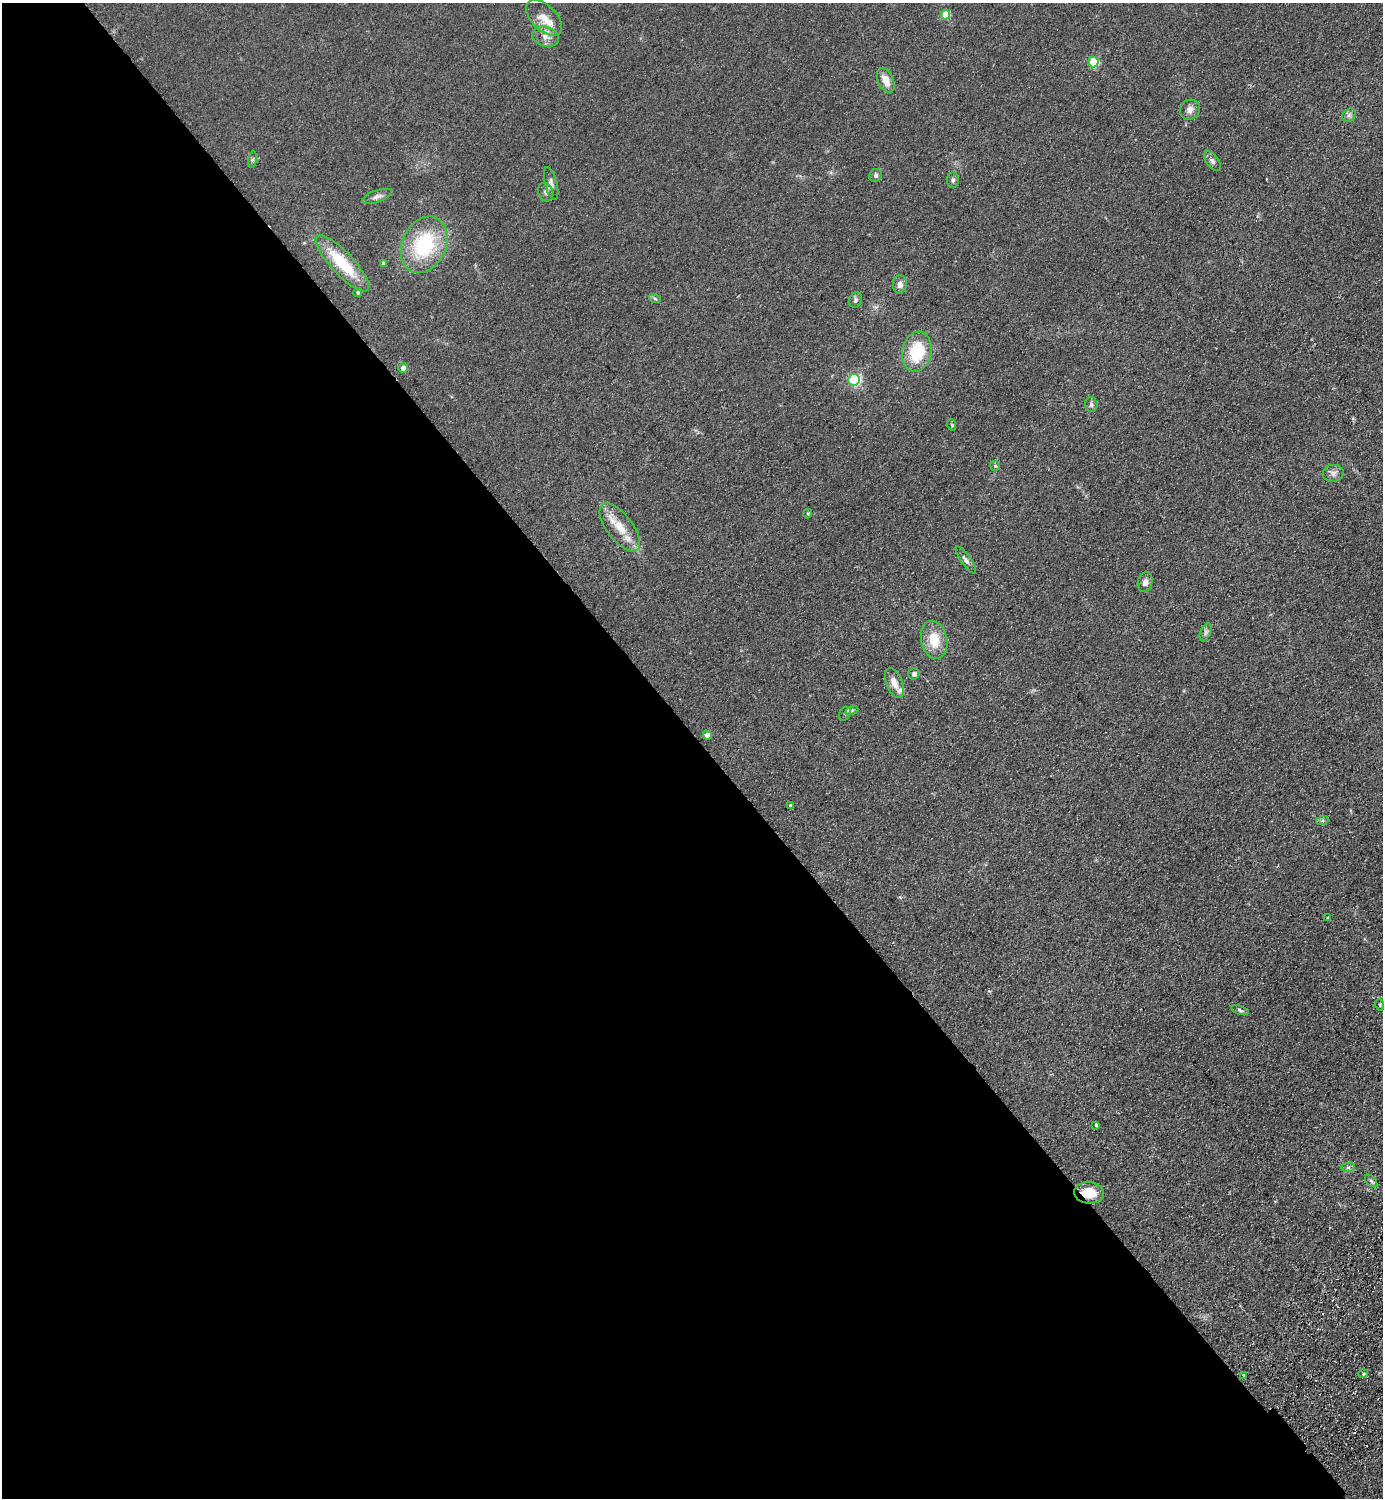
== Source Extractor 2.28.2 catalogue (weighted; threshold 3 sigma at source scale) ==
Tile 9 of 4 x 4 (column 1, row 3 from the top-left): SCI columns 343-1723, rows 1541-3036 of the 6066 x 6071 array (HDU 1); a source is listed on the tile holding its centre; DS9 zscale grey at full resolution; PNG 1385 x 1500 px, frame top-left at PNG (2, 3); each listed source drawn as its Kron ellipse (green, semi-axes under 4 px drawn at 4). Shown black and unused: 51% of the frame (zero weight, under 2 of 3 exposures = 3% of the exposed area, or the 3 px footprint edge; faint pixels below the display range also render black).
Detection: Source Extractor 2.28.2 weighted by HDU 2 'WHT'; one run over the whole footprint, this tile lists its part. Background 0.0686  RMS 0.0096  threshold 0.043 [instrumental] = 3 sigma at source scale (4.5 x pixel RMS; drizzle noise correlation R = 1.50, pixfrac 1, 0.05/0.05 arcsec/px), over >= 5 px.
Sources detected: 52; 2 inside a brighter listed object's ellipse — not listed separately; the other 50 listed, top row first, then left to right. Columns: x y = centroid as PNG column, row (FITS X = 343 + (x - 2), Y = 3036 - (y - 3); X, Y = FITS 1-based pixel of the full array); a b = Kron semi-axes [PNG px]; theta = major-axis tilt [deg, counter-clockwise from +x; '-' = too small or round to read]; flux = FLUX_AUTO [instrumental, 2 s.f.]
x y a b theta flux
945 15 5 4 - 20
544 18 22 12 -45 13
546 37 14 9 -18 7.2
1093 62 5 5 - 46
886 80 13 7 -65 10
1190 110 10 9 - 5.4
1349 115 7 6 - 2.6
253 160 8 4 81 1.6
1212 161 11 6 -54 3.2
876 175 7 6 - 2
953 180 8 6 89 2.3
551 183 17 6 -75 4.1
546 192 9 7 -72 3.5
377 196 15 6 19 4.1
424 245 29 22 65 71
342 263 37 11 -47 44
383 263 4 4 - 1.9
900 284 9 7 84 5.5
358 292 4 4 - 1.6
655 299 6 4 -20 1.2
855 300 8 6 66 2.3
917 352 20 14 79 40
403 368 5 5 - 6.8
854 380 6 5 - 130
1091 405 7 6 - 2.4
952 425 6 3 -72 0.95
995 466 5 4 - 1.1
1333 473 10 8 8 4.4
808 514 5 4 - 1.1
620 527 28 13 -52 20
966 560 16 5 -55 3.4
1145 582 10 7 75 4.8
1206 632 9 5 67 2.7
934 640 19 13 -79 21
914 674 5 5 - 2.6
894 683 15 8 -67 8.5
852 710 7 4 19 1.7
845 714 7 5 55 2
707 735 4 4 - 7.3
790 805 3 3 - 3.5
1322 821 6 4 19 1.4
1327 918 3 3 - 0.88
1380 1005 6 3 -72 1.1
1240 1010 9 4 -19 2
1096 1125 4 3 - 1.5
1348 1167 7 4 0 1.9
1371 1181 7 4 -45 1.7
1089 1193 15 10 -6 18
1363 1374 5 3 - 1
1243 1375 4 3 - 1.6
Overlapping masked pixels (flux is a lower limit): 1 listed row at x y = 1089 1193